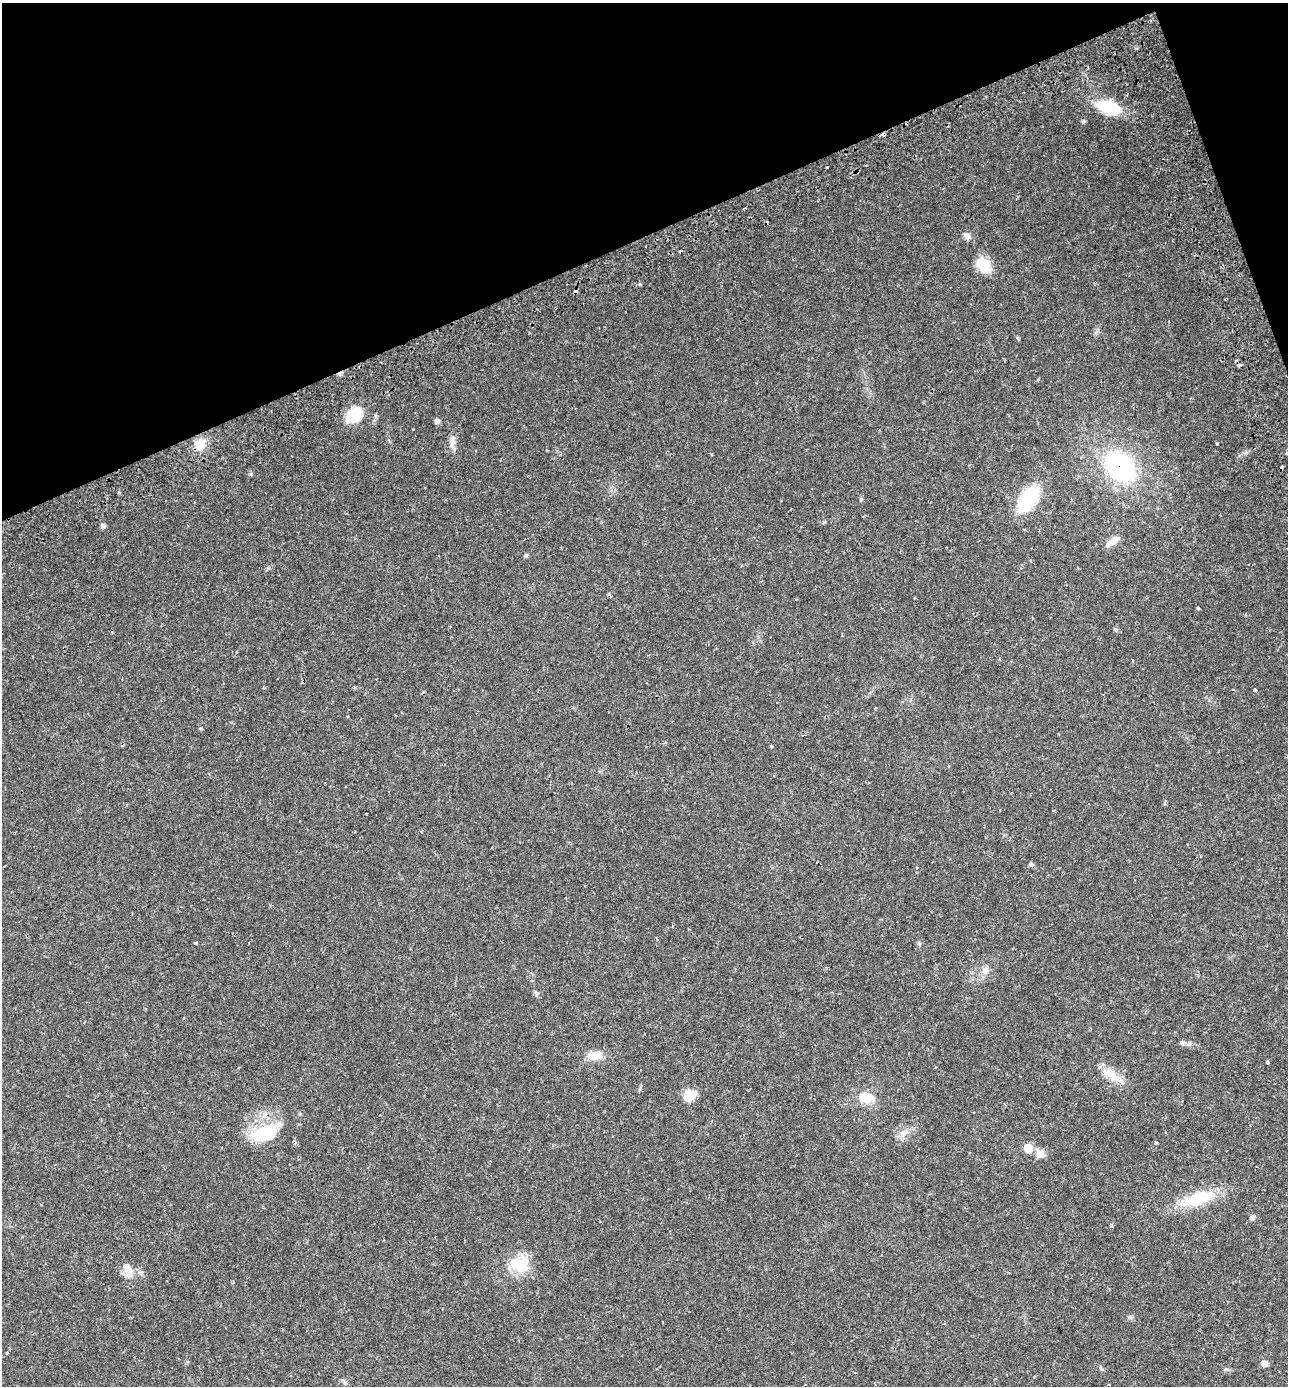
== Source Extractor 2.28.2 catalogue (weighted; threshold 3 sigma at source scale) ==
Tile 3 of 4 x 4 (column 3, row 1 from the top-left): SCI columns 2787-4072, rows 4213-5596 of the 5518 x 5659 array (HDU 1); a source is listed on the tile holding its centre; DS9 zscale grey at full resolution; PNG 1290 x 1388 px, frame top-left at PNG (2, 3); no overlay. Shown black and unused: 19% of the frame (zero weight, under 2 of 3 exposures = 5% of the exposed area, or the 3 px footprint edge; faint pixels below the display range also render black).
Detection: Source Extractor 2.28.2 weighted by HDU 2 'WHT'; one run over the whole footprint, this tile lists its part. Background 0.0301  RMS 0.0029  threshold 0.0129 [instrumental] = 3 sigma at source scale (4.5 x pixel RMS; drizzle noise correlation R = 1.50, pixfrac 1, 0.0396/0.0396 arcsec/px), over >= 5 px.
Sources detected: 54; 8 cosmic-ray / hot-pixel residue — not listed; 1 inside a brighter listed object's ellipse — not listed separately; the other 45 listed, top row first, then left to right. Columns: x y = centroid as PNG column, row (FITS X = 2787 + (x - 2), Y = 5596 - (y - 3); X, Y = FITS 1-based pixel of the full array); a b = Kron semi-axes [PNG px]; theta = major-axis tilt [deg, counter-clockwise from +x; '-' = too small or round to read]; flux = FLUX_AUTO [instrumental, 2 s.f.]
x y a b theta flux
1108 107 24 13 -18 13
1084 121 5 4 - 0.53
967 236 10 8 -65 1.2
984 265 22 15 -45 5.5
640 284 5 4 - 0.28
575 291 4 3 - 1.1
1017 338 6 4 -87 0.34
354 415 23 15 41 7.2
437 421 7 6 - 0.82
413 429 3 2 - 0.19
200 444 14 12 73 3.8
452 444 13 6 79 1.4
1217 444 3 2 - 0.3
1286 453 3 3 - 0.8
1120 466 30 22 -42 38
1028 499 25 14 55 20
103 526 6 5 - 0.81
1112 541 19 7 34 2.2
526 556 6 4 20 0.36
1198 608 4 3 - 0.39
1255 690 4 3 - 0.48
875 708 3 3 - 0.33
201 728 5 4 - 0.33
771 746 5 3 - 0.22
1031 864 6 5 - 0.62
196 943 4 3 - 0.31
985 970 11 8 69 1.5
536 993 8 4 -72 0.54
1182 1043 7 5 -67 0.54
594 1056 22 10 8 3.5
1267 1062 4 3 - 0.93
1111 1075 28 11 -37 4.6
689 1095 13 10 30 5
867 1097 18 11 -11 5.7
904 1133 15 9 44 2.2
262 1134 50 20 25 13
1156 1143 5 3 - 0.36
1028 1148 7 7 - 6.1
1041 1154 12 10 -29 1.8
1198 1199 43 16 17 12
1252 1217 6 5 - 1
519 1264 27 21 -9 8
129 1270 17 11 -74 2.8
1130 1317 7 4 -2 0.48
1264 1363 6 6 - 1.7
Overlapping masked pixels (flux is a lower limit): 2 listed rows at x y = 575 291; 1120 466
Isophote crosses this tile's border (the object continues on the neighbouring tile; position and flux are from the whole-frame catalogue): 1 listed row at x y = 1286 453
Unlisted compact peaks at least as high as the median listed source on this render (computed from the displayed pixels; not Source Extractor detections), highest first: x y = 251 474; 1116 630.